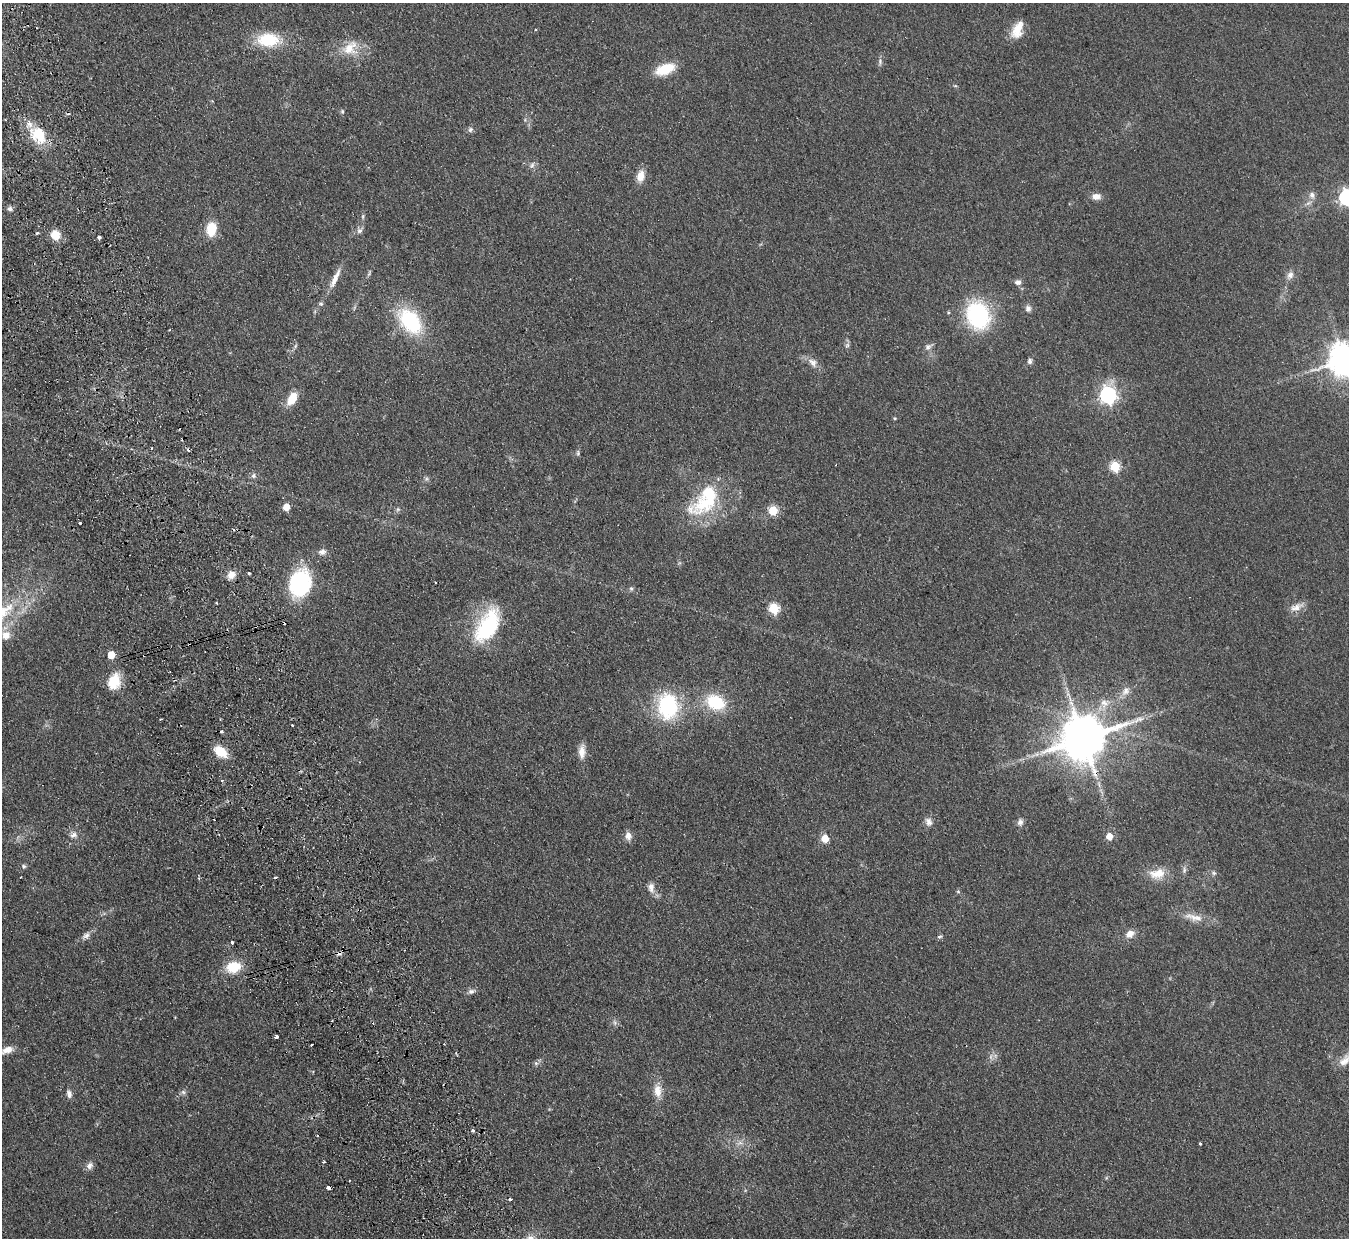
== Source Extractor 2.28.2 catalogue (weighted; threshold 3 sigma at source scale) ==
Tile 11 of 4 x 4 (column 3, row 3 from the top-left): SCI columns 2749-4095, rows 1535-2770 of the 5497 x 5414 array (HDU 1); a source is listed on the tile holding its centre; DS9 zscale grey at full resolution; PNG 1351 x 1240 px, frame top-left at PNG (2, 3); no overlay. Shown black and unused: <1% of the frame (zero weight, under 2 of 3 exposures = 3% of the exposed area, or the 3 px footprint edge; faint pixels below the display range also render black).
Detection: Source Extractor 2.28.2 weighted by HDU 2 'WHT'; one run over the whole footprint, this tile lists its part. Background 0.0736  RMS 0.0095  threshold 0.0427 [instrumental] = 3 sigma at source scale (4.5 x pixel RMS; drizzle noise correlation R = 1.50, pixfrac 1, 0.05/0.05 arcsec/px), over >= 5 px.
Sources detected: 120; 1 too faint to see at this stretch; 13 cosmic-ray / hot-pixel residue — not listed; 2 inside a brighter listed object's ellipse — not listed separately; the other 104 listed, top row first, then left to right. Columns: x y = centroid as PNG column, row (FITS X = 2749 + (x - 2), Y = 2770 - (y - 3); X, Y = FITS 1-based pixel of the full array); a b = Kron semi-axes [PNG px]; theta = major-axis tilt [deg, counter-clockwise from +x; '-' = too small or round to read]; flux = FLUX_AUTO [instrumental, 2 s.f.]
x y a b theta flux
1017 30 22 12 68 16
268 40 24 14 -2 40
350 48 24 17 43 21
880 62 9 5 -82 2.4
665 69 18 10 19 30
955 86 6 3 17 1
342 111 6 4 -90 1.6
470 130 8 6 48 2.5
38 135 27 18 -51 30
532 165 10 6 66 3.3
641 176 13 9 79 11
1312 195 9 8 - 4.5
1096 196 10 7 -1 6.9
1347 197 7 6 - 290
10 209 7 6 - 2.9
363 216 8 4 -83 1.6
211 229 14 9 83 23
360 230 10 7 43 3.6
37 233 4 3 - 1.7
55 235 9 9 - 15
99 237 3 3 - 7
1290 275 11 8 54 4.8
335 279 27 6 65 11
1018 282 8 6 -2 3.9
321 304 6 5 - 1.7
1028 308 9 8 - 3.4
978 316 21 17 -69 120
410 321 31 19 -51 72
847 345 7 6 - 2.1
295 346 6 4 71 1.4
928 347 11 7 33 3.8
1345 359 10 9 - 1900
1030 361 7 6 - 2.4
813 362 16 9 -44 6.9
1108 395 7 7 - 300
292 399 12 8 59 20
894 418 5 3 - 0.96
578 453 8 5 -84 1.7
1115 466 5 5 - 61
253 476 7 6 - 2.6
705 504 58 24 29 61
286 507 5 5 - 15
398 509 6 5 - 1.8
773 510 5 5 - 45
80 523 3 3 - 2.7
322 552 11 8 19 4.5
249 573 3 3 - 2.5
231 575 10 8 45 8.5
300 583 28 21 76 93
435 583 3 2 - 1
631 589 7 5 -69 1.8
217 603 3 2 - 0.91
1296 607 21 9 22 7.9
774 608 6 5 - 66
256 626 3 2 - 1.2
488 626 42 21 61 76
6 635 14 13 - 12
111 655 5 5 - 18
114 682 17 12 68 25
1126 691 14 10 46 7.2
716 702 20 14 -22 45
1104 703 16 13 44 13
668 706 25 20 -86 88
161 719 3 2 - 1.4
1083 739 14 12 34 4600
582 751 19 8 87 8.7
221 752 13 9 -35 23
222 780 4 4 - 1.9
928 822 11 9 -65 4.9
1020 822 9 7 84 3.7
73 835 10 7 17 4.3
628 836 11 8 -82 5.5
1109 836 5 5 - 14
825 838 5 5 - 21
24 866 7 5 -27 1.7
1184 870 9 5 83 2.7
1214 873 7 5 -45 1.9
1157 874 23 14 7 16
651 888 13 8 -84 6.1
958 891 5 5 - 1.2
1194 917 31 9 -13 14
1130 934 11 8 33 7.4
86 936 13 8 36 4.8
939 937 7 5 16 1.7
232 943 3 3 - 3.4
339 953 8 6 13 3
233 967 14 10 15 29
471 991 10 7 16 3.5
615 1023 8 5 -60 2.3
276 1037 4 3 - 8.5
311 1045 3 2 - 1.1
7 1050 15 8 19 7.3
1345 1060 21 13 34 12
536 1063 7 6 - 2.1
658 1091 18 10 -85 11
183 1092 8 6 -5 2.5
69 1094 10 6 -81 4.3
473 1131 4 4 - 2.7
317 1135 3 2 - 1.2
740 1143 11 5 11 4.1
1200 1143 3 3 - 4.1
90 1166 11 8 69 4.4
328 1187 5 3 - 7.8
510 1199 3 3 - 5.1
Overlapping masked pixels (flux is a lower limit): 3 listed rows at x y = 256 626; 1083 739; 339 953
Isophote crosses this tile's border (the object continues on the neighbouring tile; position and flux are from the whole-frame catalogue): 3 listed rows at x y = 1347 197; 1345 359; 1345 1060